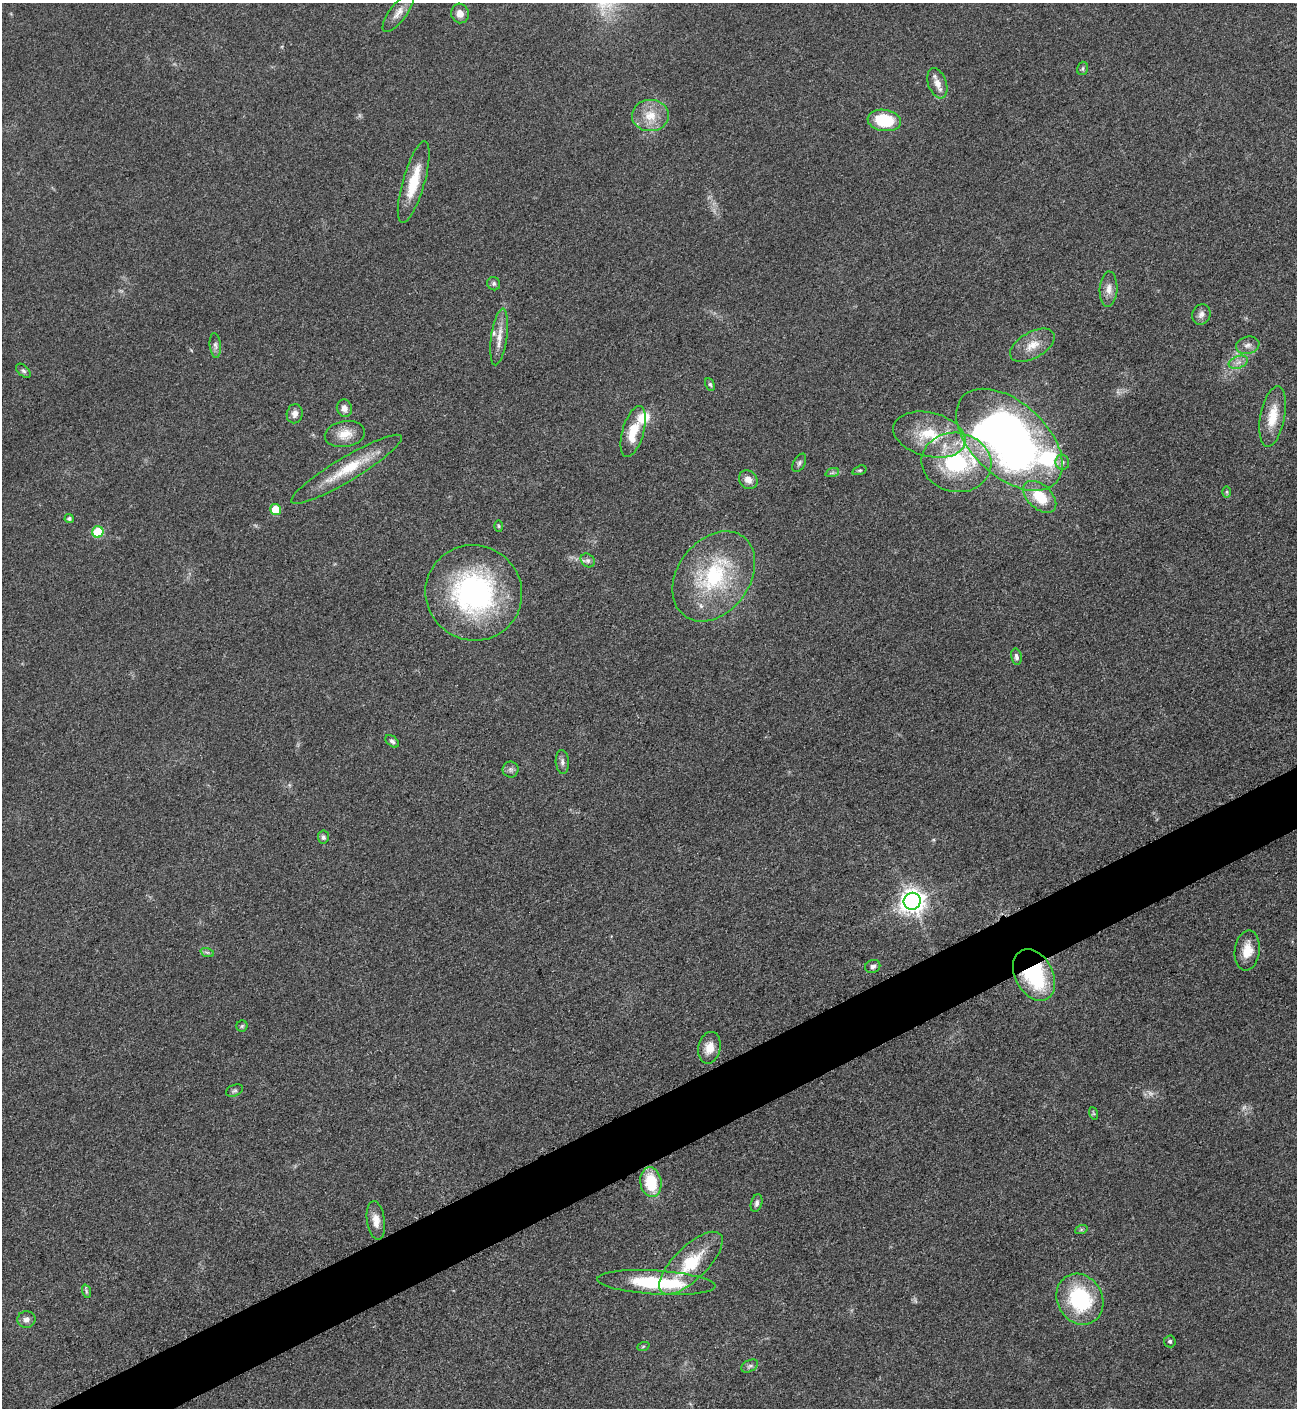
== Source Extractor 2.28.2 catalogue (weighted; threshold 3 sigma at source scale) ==
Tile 7 of 4 x 4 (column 3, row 2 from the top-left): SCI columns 2750-4044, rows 2822-4227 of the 5635 x 5645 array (HDU 1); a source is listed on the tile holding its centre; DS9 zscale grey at full resolution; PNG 1299 x 1410 px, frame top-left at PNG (2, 3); each listed source drawn as its Kron ellipse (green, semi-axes under 4 px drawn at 4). Shown black and unused: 4% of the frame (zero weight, under 3 of 5 exposures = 1% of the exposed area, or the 3 px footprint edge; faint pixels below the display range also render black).
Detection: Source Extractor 2.28.2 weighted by HDU 2 'WHT'; one run over the whole footprint, this tile lists its part. Background 0.0916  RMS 0.0067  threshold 0.0302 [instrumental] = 3 sigma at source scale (4.5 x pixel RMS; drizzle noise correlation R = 1.50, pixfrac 1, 0.05/0.05 arcsec/px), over >= 5 px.
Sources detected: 72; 2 too faint to see at this stretch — neither listed nor drawn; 4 inside a brighter listed object's ellipse — not listed separately; the other 66 listed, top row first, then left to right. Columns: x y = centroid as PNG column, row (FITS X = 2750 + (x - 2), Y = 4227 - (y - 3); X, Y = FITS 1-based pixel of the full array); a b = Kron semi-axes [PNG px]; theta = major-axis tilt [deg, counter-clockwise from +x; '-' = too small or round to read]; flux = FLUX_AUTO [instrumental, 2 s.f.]
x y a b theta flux
398 13 23 8 53 6.1
460 13 10 8 -82 5.3
1082 68 7 5 73 1.3
937 83 16 9 -70 6.2
650 116 18 15 -1 14
884 120 17 10 -8 29
414 182 42 11 74 23
494 284 7 6 - 1.6
1108 289 17 9 87 5.6
1201 314 10 9 - 3.7
499 337 28 8 82 8.2
215 345 12 5 -84 2.4
1032 345 24 13 29 11
1248 345 12 8 12 3.7
1238 362 10 6 20 3.3
23 371 8 5 -43 1.6
710 384 6 4 -62 1.2
344 408 8 7 - 4.2
295 414 9 8 - 4
1273 416 31 12 79 17
633 431 26 10 74 16
345 434 20 13 9 10
929 435 37 22 -14 33
1009 440 63 37 -43 440
956 462 35 29 -9 65
1062 462 7 7 - 2.4
799 463 10 5 61 1.7
346 469 64 12 31 27
859 470 7 4 18 1.1
832 473 7 4 18 1.3
748 480 10 8 -43 4.9
1227 492 6 4 -90 0.91
1040 497 19 12 -43 21
275 510 5 5 - 17
69 518 4 4 - 1.5
499 526 6 4 -88 0.88
98 532 6 5 - 33
588 560 8 6 -44 2
714 576 49 36 53 69
474 593 49 47 -31 140
1016 657 8 5 -78 2.4
392 741 8 5 -39 1.7
562 762 12 6 -87 2.5
510 769 8 8 - 2.1
323 837 6 5 - 1.8
912 901 8 8 - 610
1247 950 20 12 83 11
207 952 7 4 -19 1.4
873 966 8 6 19 2.3
1034 975 27 19 -62 62
242 1026 5 5 - 1.1
709 1048 16 11 77 8.6
234 1091 9 5 22 1.5
1093 1113 6 4 -71 0.88
651 1182 15 10 -81 25
756 1203 9 5 73 2.2
376 1220 19 9 -82 7.1
1081 1230 6 4 19 1
691 1263 41 16 44 32
656 1283 59 12 -3 49
86 1291 7 4 -72 1.2
1080 1299 26 22 -60 56
26 1319 9 8 - 3.2
1170 1341 6 6 - 1.5
643 1347 6 4 21 0.83
750 1366 9 5 26 1.9
Overlapping masked pixels (flux is a lower limit): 1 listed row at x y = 1034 975